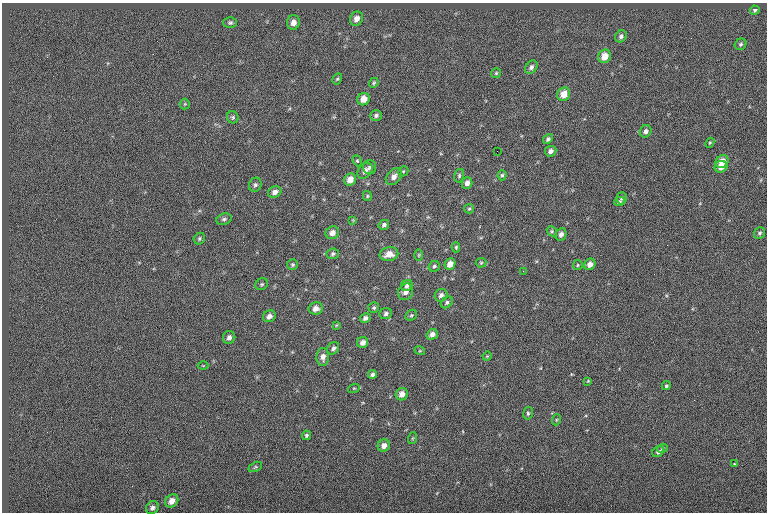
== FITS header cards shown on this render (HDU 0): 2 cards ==
NAXIS1  =                  765
NAXIS2  =                  510

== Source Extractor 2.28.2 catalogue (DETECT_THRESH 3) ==
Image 765 x 510 px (HDU 0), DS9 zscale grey, 1 PNG px = 1 image px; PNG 769 x 514 px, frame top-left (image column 1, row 510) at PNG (2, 3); each listed source drawn as its Kron ellipse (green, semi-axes under 4 px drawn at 4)
Background -0.0438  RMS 6.9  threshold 20.7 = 3 sigma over >= 5 px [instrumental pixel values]
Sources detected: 93; all 93 listed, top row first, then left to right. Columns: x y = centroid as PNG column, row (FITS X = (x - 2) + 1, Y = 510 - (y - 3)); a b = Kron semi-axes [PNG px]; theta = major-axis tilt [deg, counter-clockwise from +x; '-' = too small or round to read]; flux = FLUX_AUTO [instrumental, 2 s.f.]
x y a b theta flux
755 10 5 4 - 810
356 19 7 6 - 2900
293 22 7 6 - 2800
230 23 6 5 - 920
621 36 6 5 - 1200
741 44 6 5 - 900
604 56 7 6 - 5500
531 67 7 5 52 1400
496 73 5 5 - 640
337 79 6 4 60 640
374 83 5 4 - 620
564 94 7 6 - 5400
364 99 6 6 - 4500
185 104 5 5 - 520
376 115 6 5 - 1100
233 117 6 5 - 860
646 131 6 5 - 1500
548 139 5 4 - 1000
710 143 5 4 - 490
497 151 2 2 - 930
551 151 6 5 - 1800
357 161 6 4 -68 580
722 161 7 6 - 4500
370 167 7 6 - 1200
721 167 6 5 - 3200
365 171 9 6 50 2300
403 171 5 4 - 500
502 175 5 4 - 720
459 176 7 5 77 790
394 177 9 6 49 2600
350 179 6 5 - 3900
467 183 6 5 - 2200
255 185 7 6 - 1100
275 192 7 5 23 2200
367 196 5 4 - 560
621 198 6 5 - 840
620 201 5 4 - 730
469 209 5 4 - 630
224 219 8 5 18 1100
353 220 4 4 - 380
384 225 5 4 - 1100
552 231 5 4 - 630
332 233 7 6 - 2600
760 233 6 5 - 950
561 234 6 5 - 2000
199 239 6 5 - 830
456 247 5 4 - 630
333 254 6 5 - 880
389 254 9 6 11 4500
419 255 6 4 89 600
481 263 5 5 - 590
450 264 6 5 - 3500
590 264 6 5 - 2400
293 265 5 5 - 720
578 265 5 4 - 560
434 266 6 5 - 880
523 271 2 2 - 240
262 284 7 5 31 800
407 286 6 5 - 1300
406 292 8 7 - 2600
441 295 6 6 - 1800
447 302 7 5 41 930
316 308 7 6 - 2900
374 308 5 5 - 850
386 314 6 5 - 1100
411 315 6 5 - 720
269 316 6 5 - 2300
365 318 5 4 - 1500
336 325 4 3 - 410
432 334 6 5 - 2100
229 337 6 6 - 1800
363 342 6 5 - 2300
333 348 7 5 50 1300
420 351 5 3 - 420
487 356 4 4 - 440
323 357 9 6 88 2500
203 366 5 3 - 390
372 374 4 4 - 1200
588 381 4 3 - 390
666 386 5 4 - 780
354 388 6 3 17 510
402 394 6 6 - 3200
528 413 6 5 - 810
556 420 5 3 - 490
306 435 5 4 - 900
413 438 6 4 70 450
384 446 6 6 - 2400
662 448 5 4 - 660
658 452 6 5 - 1300
734 464 3 3 - 530
255 467 7 4 26 610
172 501 7 6 - 3100
152 508 7 6 - 1400